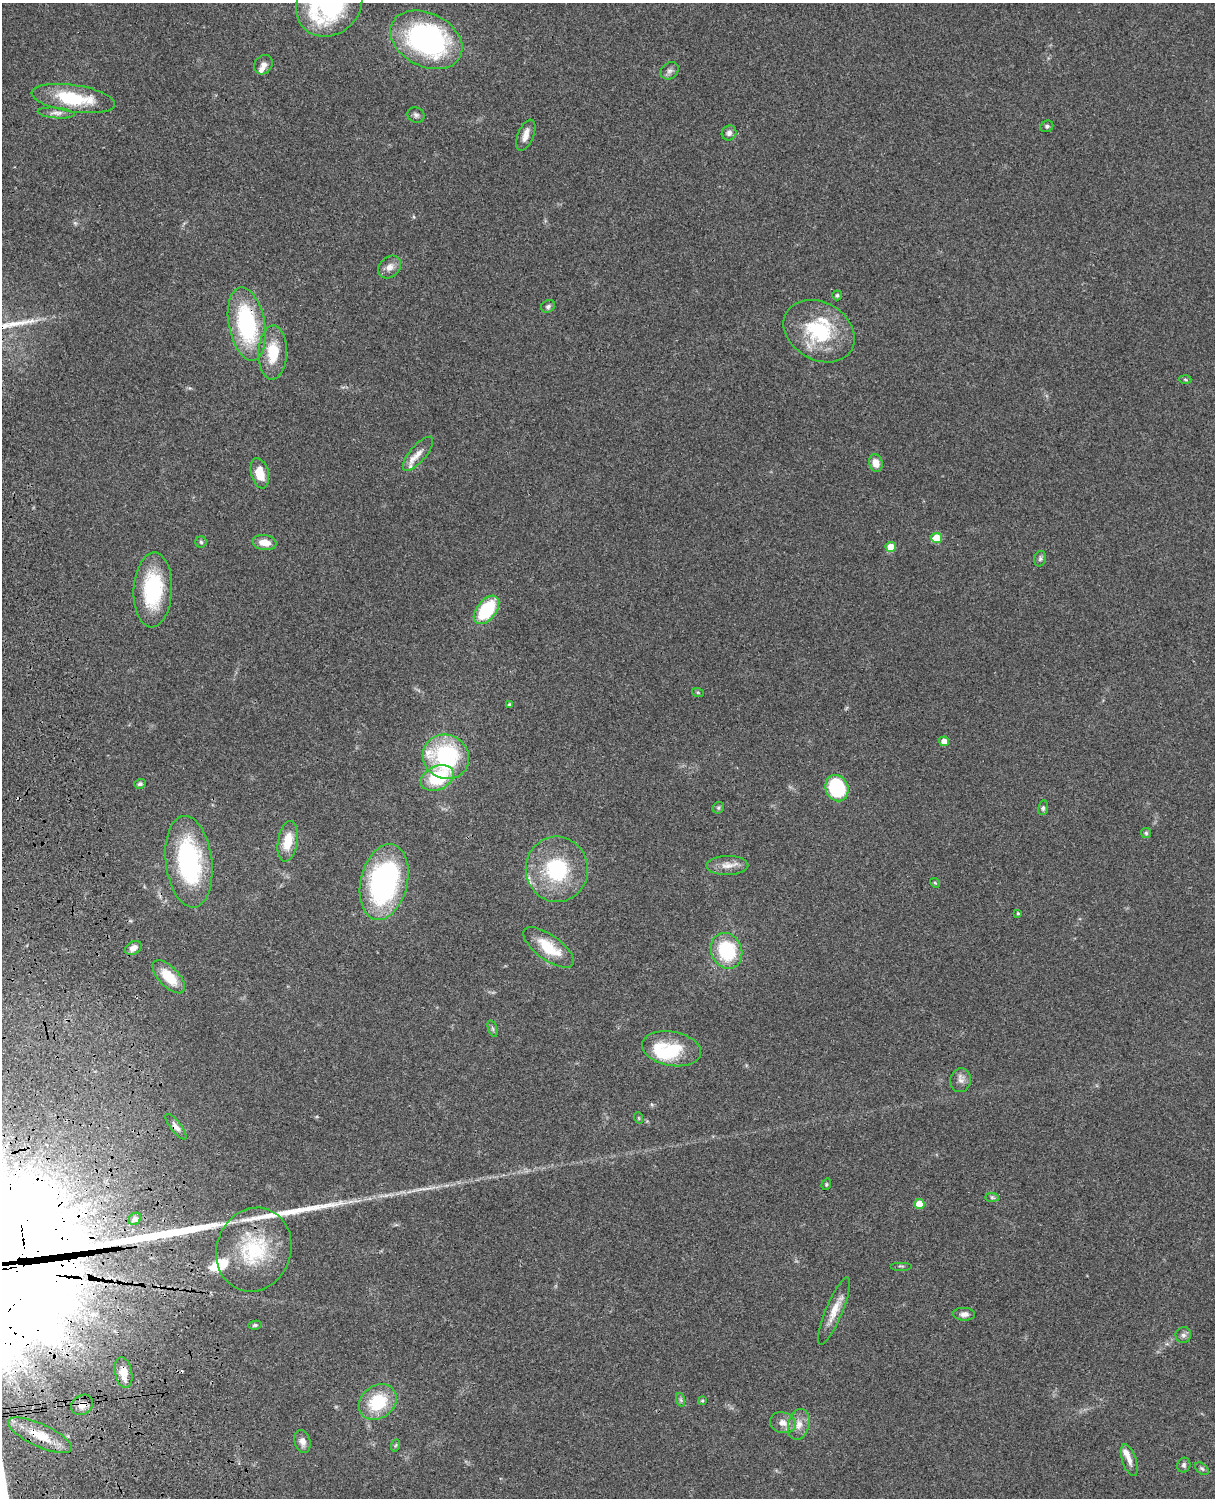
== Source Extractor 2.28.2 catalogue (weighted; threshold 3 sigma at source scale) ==
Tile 7 of 4 x 3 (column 3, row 2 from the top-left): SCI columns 2545-3757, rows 1773-3268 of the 5088 x 4927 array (HDU 1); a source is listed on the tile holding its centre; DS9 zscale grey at full resolution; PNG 1217 x 1500 px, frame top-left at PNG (2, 3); each listed source drawn as its Kron ellipse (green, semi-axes under 4 px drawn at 4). Shown black and unused: <1% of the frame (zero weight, under 3 of 4 exposures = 6% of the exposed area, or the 3 px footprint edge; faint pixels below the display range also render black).
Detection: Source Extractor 2.28.2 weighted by HDU 2 'WHT'; one run over the whole footprint, this tile lists its part. Background 0.0889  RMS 0.0061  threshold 0.0275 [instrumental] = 3 sigma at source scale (4.5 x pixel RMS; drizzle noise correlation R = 1.50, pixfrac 1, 0.05/0.05 arcsec/px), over >= 5 px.
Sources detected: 84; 1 too faint to see at this stretch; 1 inside a brighter object's white glare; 1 long thin detection or spike segment (spike, bleed or trail) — neither listed nor drawn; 5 inside a brighter listed object's ellipse — not listed separately; the other 76 listed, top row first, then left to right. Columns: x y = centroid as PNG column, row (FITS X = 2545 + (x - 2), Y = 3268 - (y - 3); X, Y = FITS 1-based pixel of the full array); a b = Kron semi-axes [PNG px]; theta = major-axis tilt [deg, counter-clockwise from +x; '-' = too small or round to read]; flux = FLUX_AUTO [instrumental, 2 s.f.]
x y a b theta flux
329 3 36 31 50 85
426 40 38 26 -27 130
263 65 10 8 52 3.2
670 71 10 8 41 2.4
73 98 42 13 -8 34
56 113 18 5 -5 3.1
416 115 9 7 -17 1.8
1047 126 7 5 26 1.2
729 133 7 7 - 2.4
526 135 16 8 68 4.6
390 267 13 9 43 4.4
837 295 5 5 - 1.1
548 306 7 6 - 1.5
247 324 37 18 -79 69
819 331 38 28 -31 46
273 353 27 14 88 18
1185 379 6 4 -3 0.84
418 454 21 8 50 6.4
876 463 9 6 -75 6
260 473 15 8 -76 11
937 538 5 5 - 18
201 542 6 5 - 1.1
265 542 12 7 -9 7.8
891 547 5 5 - 11
1040 559 8 6 75 1.5
153 590 37 19 87 45
487 610 16 9 52 34
698 693 6 4 -19 0.78
510 705 4 4 - 1.2
944 741 5 5 - 4
446 757 23 22 - 72
437 778 17 11 25 30
140 784 6 4 15 1.5
837 788 13 11 -68 49
718 808 6 5 - 1
1043 808 7 5 80 1.2
1146 833 5 5 - 0.9
288 841 20 9 81 13
189 862 46 23 -83 76
727 865 21 9 1 6
557 869 33 31 -84 49
384 882 38 23 76 130
935 883 5 4 - 0.69
1018 913 3 3 - 0.69
548 947 30 12 -36 19
133 948 9 6 31 3.7
727 951 18 15 -69 37
169 977 21 10 -46 15
493 1029 8 3 -71 1
671 1049 30 17 -10 23
961 1080 12 10 74 3.3
639 1118 6 3 -71 0.61
176 1127 15 5 -52 2.7
826 1184 6 4 71 0.8
992 1197 7 4 -1 1.1
919 1204 5 5 - 9.4
135 1219 7 5 43 2.1
254 1250 42 37 70 45
901 1266 11 2 0 0.83
834 1311 36 8 67 9.3
964 1314 11 6 -2 2.7
255 1325 6 4 9 1
1183 1335 8 8 - 2.2
124 1372 16 8 -79 7.8
681 1400 7 4 -71 1.2
702 1401 4 4 - 0.75
378 1402 20 16 36 27
82 1405 12 9 33 4.5
783 1423 13 10 -18 5
799 1424 16 10 77 5.8
40 1435 35 11 -25 13
302 1441 12 8 -76 3.5
396 1445 6 4 70 0.79
1129 1460 16 7 -71 4
1184 1465 7 6 - 1.4
1202 1469 8 5 -40 1.1
Overlapping masked pixels (flux is a lower limit): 5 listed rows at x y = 247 324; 176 1127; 124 1372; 82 1405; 40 1435
Isophote crosses this tile's border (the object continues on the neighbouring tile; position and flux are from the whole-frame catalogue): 1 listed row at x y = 329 3